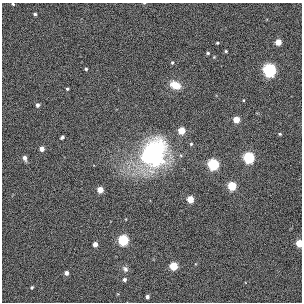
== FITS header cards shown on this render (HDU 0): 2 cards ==
NAXIS1  =                  300
NAXIS2  =                  300

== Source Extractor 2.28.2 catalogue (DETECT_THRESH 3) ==
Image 300 x 300 px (HDU 0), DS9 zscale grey, 1 PNG px = 1 image px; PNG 304 x 304 px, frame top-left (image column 1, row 300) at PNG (2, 3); no overlay
Background -0.00271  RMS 0.033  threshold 0.0985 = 3 sigma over >= 5 px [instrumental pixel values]
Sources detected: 35; all 35 listed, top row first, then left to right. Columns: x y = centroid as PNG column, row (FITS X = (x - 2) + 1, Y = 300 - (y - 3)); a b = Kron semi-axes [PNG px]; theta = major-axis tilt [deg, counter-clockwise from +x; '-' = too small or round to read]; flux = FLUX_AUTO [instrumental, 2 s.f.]
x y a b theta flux
13 4 3 3 - 2.5
35 14 3 3 - 4.4
278 42 4 4 - 30
217 43 4 3 - 2.2
226 51 3 3 - 2.5
208 53 4 4 - 3.1
214 57 4 4 - 1.8
172 63 5 4 - 3.3
86 69 3 3 - 3.5
269 70 6 5 - 540
175 85 12 9 -23 31
67 89 3 3 - 3.1
37 105 4 4 - 7.3
236 119 4 4 - 38
181 131 5 4 - 49
280 134 4 3 - 2.7
62 137 5 3 - 4.6
191 144 5 4 - 2.7
42 149 4 4 - 14
153 153 25 21 70 390
25 158 7 5 -73 9.3
249 158 5 5 - 310
213 164 5 5 - 310
232 186 5 5 - 110
100 190 4 4 - 32
190 199 4 4 - 46
123 240 5 5 - 220
299 243 5 4 - 57
95 244 4 4 - 14
173 266 5 5 - 83
125 269 7 6 - 6
66 273 4 4 - 9.2
124 280 3 3 - 5.3
32 287 5 4 - 3.2
147 297 4 4 - 6.1
At the frame edge (FLAGS 8, measured only in part): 2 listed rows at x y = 13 4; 299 243